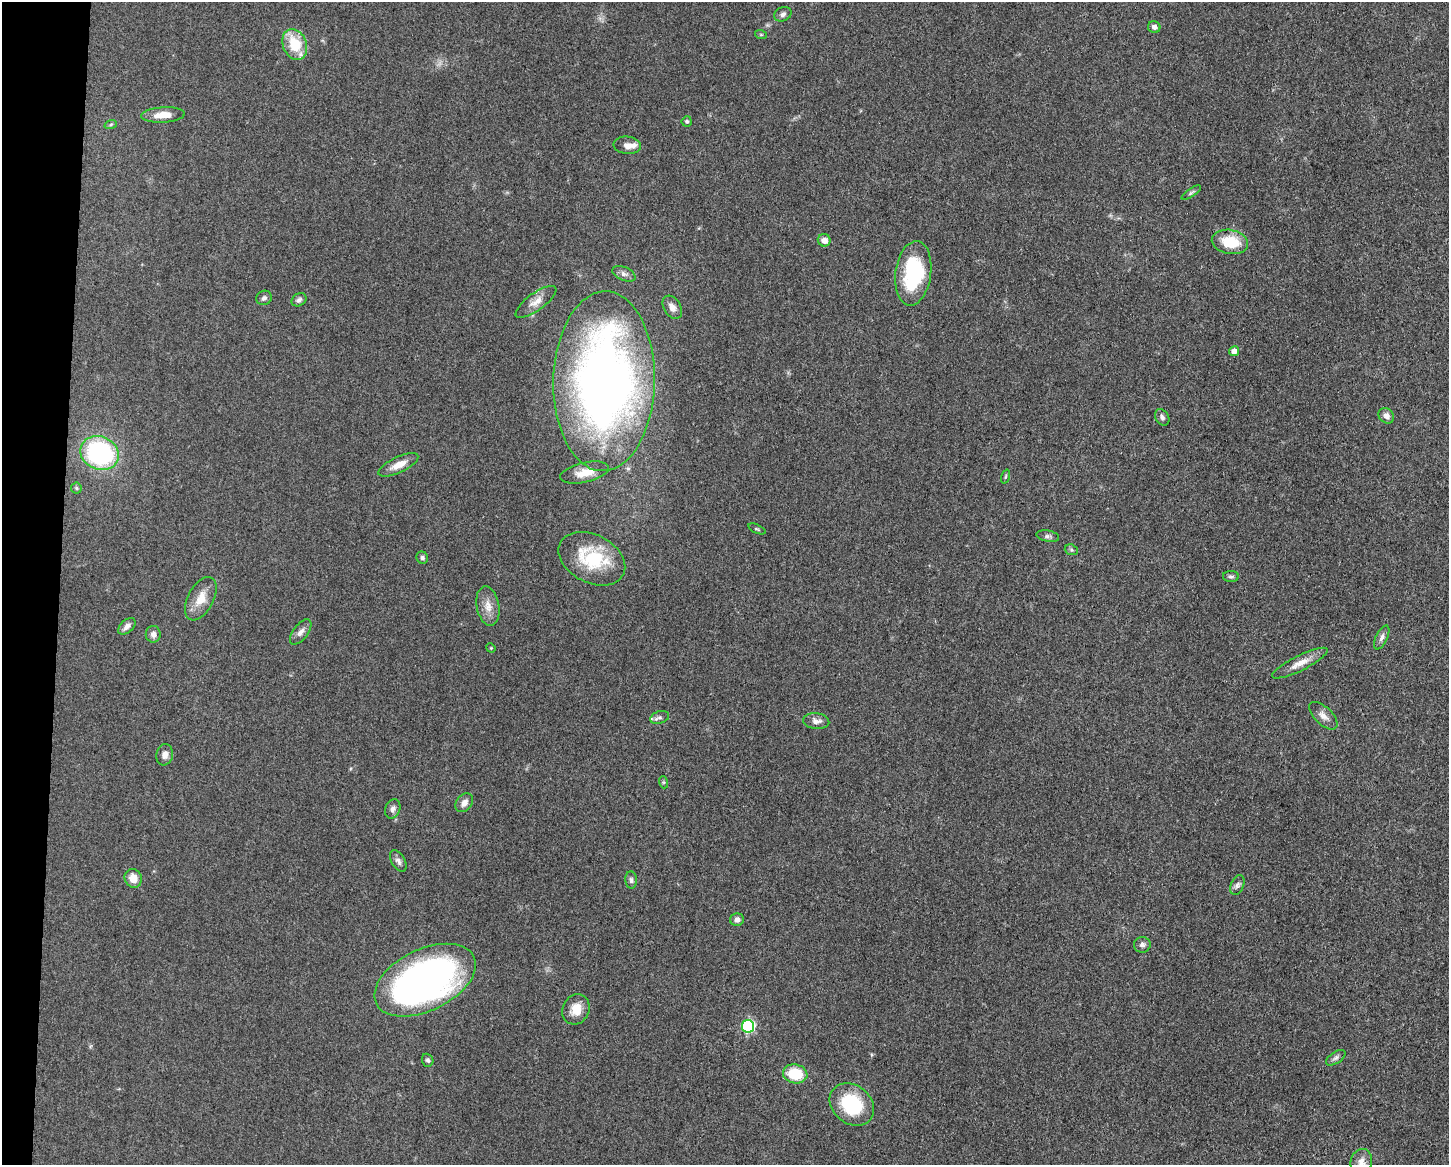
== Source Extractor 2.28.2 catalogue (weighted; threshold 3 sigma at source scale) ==
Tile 7 of 3 x 4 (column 1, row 3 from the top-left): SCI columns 231-1677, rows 1167-2329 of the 4682 x 4655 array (HDU 1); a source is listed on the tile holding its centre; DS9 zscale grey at full resolution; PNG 1451 x 1167 px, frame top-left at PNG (2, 2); each listed source drawn as its Kron ellipse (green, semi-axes under 4 px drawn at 4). Shown black and unused: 4% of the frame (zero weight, under 3 of 5 exposures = <1% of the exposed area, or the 3 px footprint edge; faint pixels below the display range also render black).
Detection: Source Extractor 2.28.2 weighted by HDU 2 'WHT'; one run over the whole footprint, this tile lists its part. Background 0.0601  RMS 0.0056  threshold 0.0251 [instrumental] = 3 sigma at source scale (4.5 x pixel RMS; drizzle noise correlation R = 1.50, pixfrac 1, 0.05/0.05 arcsec/px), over >= 5 px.
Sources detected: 64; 3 inside a brighter listed object's ellipse — not listed separately; the other 61 listed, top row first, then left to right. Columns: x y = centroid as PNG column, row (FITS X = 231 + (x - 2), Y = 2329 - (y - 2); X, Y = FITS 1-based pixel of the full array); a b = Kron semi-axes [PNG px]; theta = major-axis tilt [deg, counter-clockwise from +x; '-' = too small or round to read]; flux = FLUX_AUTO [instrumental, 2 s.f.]
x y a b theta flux
783 14 9 7 23 1.9
1154 27 6 6 - 2.2
761 35 6 4 -19 0.6
295 44 16 11 -70 18
163 115 22 7 3 7.8
687 121 5 5 - 1.1
111 124 6 4 20 0.82
627 145 13 8 -6 3.8
1191 193 11 4 33 1.1
824 240 6 6 - 4
1230 242 18 12 -11 17
913 273 32 18 82 44
624 274 12 6 -23 2.3
264 298 8 7 - 1.6
299 300 8 6 30 1.7
536 302 24 8 36 5.3
672 307 12 8 -59 3.2
1234 351 5 5 - 4
604 381 90 50 89 440
1386 416 8 7 - 2.8
1162 417 9 6 -59 1.7
100 453 20 16 -23 80
398 465 22 8 25 6.4
585 473 25 10 13 8.3
1005 477 7 3 71 0.71
76 488 5 5 - 0.85
757 529 9 3 -24 0.78
1048 536 11 5 -10 1.6
1071 550 7 5 -21 0.9
422 558 6 5 - 1.3
592 559 35 24 -27 33
1231 576 8 5 0 1.3
201 599 23 13 62 9.3
488 606 20 11 -79 6.2
127 626 10 6 43 2.6
301 632 15 7 52 3.2
153 634 8 7 - 2.4
1382 637 13 5 64 2.3
491 648 5 4 - 0.54
1300 663 31 7 26 6.6
1323 716 18 8 -44 4.1
660 717 10 6 19 1.9
816 721 13 8 -6 3
165 755 11 8 81 3.4
663 782 6 4 -71 0.67
464 803 10 7 49 3.4
393 809 10 7 69 2.3
398 861 11 6 -60 2.2
133 878 9 8 - 6.1
631 880 8 5 -84 1.5
1237 885 10 6 67 1.9
737 920 7 6 - 2.4
1142 945 8 7 - 2.3
425 980 54 30 26 250
576 1009 16 13 64 8.2
748 1026 6 6 - 83
1336 1058 11 5 33 1.7
428 1060 7 5 -69 1.3
795 1074 12 9 -10 18
852 1105 24 19 -38 34
1361 1162 13 10 75 4.1
Isophote crosses this tile's border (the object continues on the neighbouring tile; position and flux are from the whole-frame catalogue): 1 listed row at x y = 1361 1162